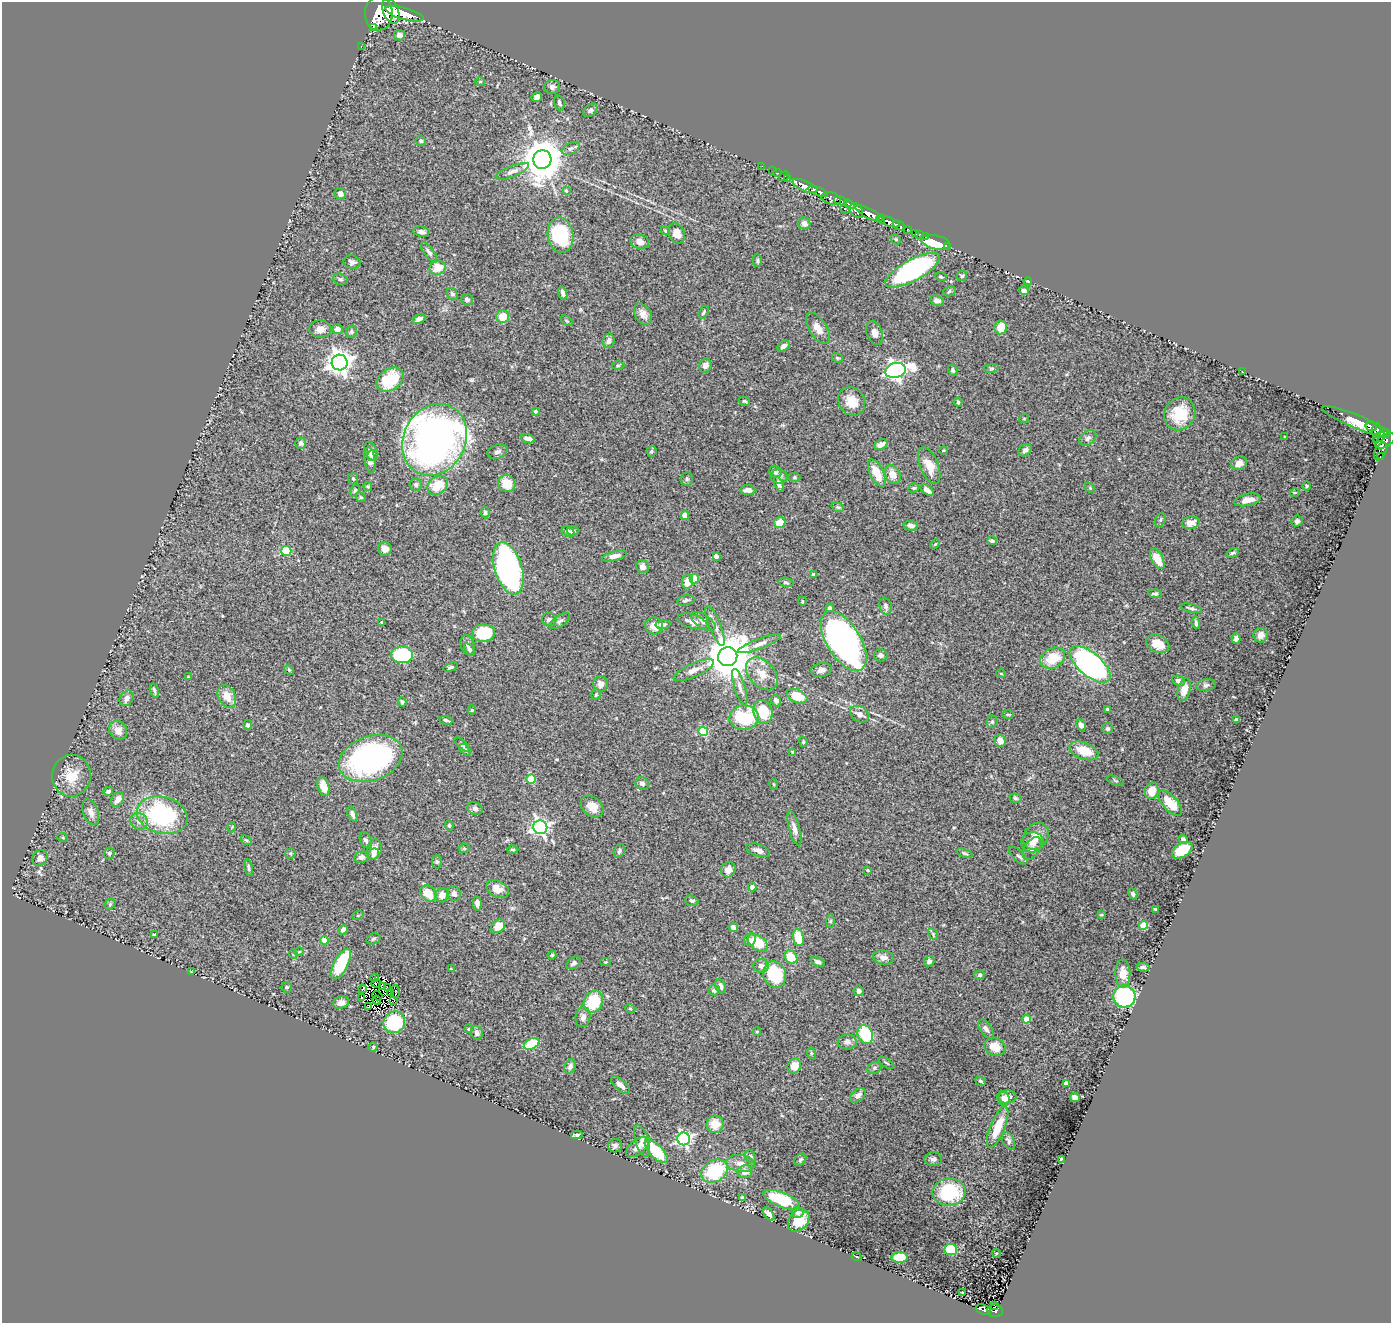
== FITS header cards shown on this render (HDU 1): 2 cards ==
NAXIS1  =                 1389
NAXIS2  =                 1321

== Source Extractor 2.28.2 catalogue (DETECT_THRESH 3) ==
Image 1389 x 1321 px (HDU 1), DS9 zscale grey, 1 PNG px = 1 image px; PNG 1393 x 1325 px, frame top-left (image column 1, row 1321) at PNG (2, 2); each listed source drawn as its Kron ellipse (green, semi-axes under 4 px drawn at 4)
Background 1.36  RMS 0.044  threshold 0.132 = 3 sigma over >= 5 px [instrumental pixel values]
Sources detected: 391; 6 with non-positive FLUX_AUTO (blend fragments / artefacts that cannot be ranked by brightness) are neither listed nor drawn; the other 385 listed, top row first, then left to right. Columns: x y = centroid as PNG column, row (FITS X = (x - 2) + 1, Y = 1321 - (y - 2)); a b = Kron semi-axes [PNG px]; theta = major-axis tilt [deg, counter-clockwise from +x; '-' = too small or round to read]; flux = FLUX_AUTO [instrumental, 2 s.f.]
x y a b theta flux
391 11 13 7 -68 6700
379 13 17 14 89 10000
405 14 20 6 -15 7400
373 27 2 2 - 7700
399 35 5 5 - 17
361 46 3 2 - 34
480 81 5 3 - 2.5
552 87 8 7 - 13
537 97 5 4 - 13
559 103 8 5 -74 6.8
590 110 8 5 40 7.6
421 141 5 5 - 6.2
571 148 9 5 26 9.2
542 160 9 9 - 9600
762 166 2 2 - 20
512 171 18 5 22 14
773 171 3 2 - 24
778 173 4 3 - 29
784 176 5 3 - 78
788 179 3 3 - 75
805 186 13 5 -22 2700
566 190 4 3 - 3.4
818 191 11 4 -21 2900
340 194 6 5 - 15
831 198 10 6 -15 1300
841 201 7 4 -19 1300
849 204 6 4 -34 890
845 209 5 3 - 320
856 210 8 5 -57 2400
869 213 15 5 -27 5700
881 219 5 4 - 1100
889 222 11 4 -21 2500
804 223 6 6 - 15
899 225 7 3 -26 400
907 229 3 3 - 430
665 231 5 4 - 3.7
421 232 8 5 -9 12
677 233 10 8 -68 25
915 233 4 3 - 120
920 234 2 2 - 18
560 235 18 12 -80 230
925 237 3 2 - 41
896 239 5 4 - 4
639 242 9 7 -15 20
936 242 15 7 -12 110
948 246 2 2 - 15
429 252 12 5 -54 9.3
757 261 6 4 -90 4.7
352 262 8 6 -13 8.6
438 268 8 7 - 45
913 270 30 10 28 550
962 276 5 5 - 4.5
941 277 6 4 -21 3.9
340 279 7 5 -19 6.4
1028 281 4 3 - 4.2
949 291 6 5 - 4.6
1024 291 5 4 - 13
563 293 7 4 -74 9.7
452 294 6 5 - 6.3
467 300 6 5 - 6.3
937 301 7 5 -22 14
704 312 7 3 61 4.4
643 314 11 8 -57 20
503 317 6 6 - 45
419 319 7 4 31 13
567 321 7 3 -35 3.4
818 328 17 8 -57 26
1001 328 7 6 - 40
320 329 11 9 -2 22
337 329 5 5 - 13
351 332 6 5 - 6
875 333 12 8 -71 19
609 341 7 5 77 10
783 346 7 4 35 14
837 358 6 4 -21 3.8
340 363 8 8 - 2700
618 365 6 4 0 4.1
705 366 7 6 - 12
991 368 8 4 9 4.5
895 370 10 7 12 1200
953 370 6 4 -75 6.1
1242 371 2 2 - 1.5
390 380 15 10 34 120
744 401 5 3 - 4.8
852 401 15 12 -57 45
958 402 4 4 - 3.8
535 411 4 4 - 5.2
1180 414 17 15 61 87
1024 418 5 3 - 2.4
1356 421 36 7 -22 42
1371 426 6 3 -22 340
1376 430 7 3 86 480
1385 433 6 4 3 840
1284 437 3 2 - 2.1
1379 437 7 4 34 600
1088 438 9 6 39 11
528 439 7 4 -16 15
434 440 37 31 62 1700
1385 441 11 6 30 820
301 443 5 5 - 7.9
881 445 7 5 25 19
944 450 4 3 - 2.5
1025 450 7 5 40 9.9
371 451 9 6 -69 10
651 451 5 5 - 4.9
1380 451 10 5 64 300
497 452 10 7 18 10
372 455 5 5 - 5.2
1380 457 3 2 - 32
370 460 13 5 -84 19
1239 463 8 6 26 18
929 466 19 9 -68 42
775 472 6 5 - 7.8
877 473 15 7 -64 48
893 475 10 7 -60 26
779 476 8 7 - 8.7
794 477 6 4 1 4.5
353 479 6 5 - 3.8
687 479 7 6 - 7.3
507 483 9 8 - 58
779 484 8 4 -69 7.2
416 485 6 6 - 6.9
438 485 11 8 36 64
368 486 4 4 - 3.4
1307 486 4 3 - 2.9
914 488 6 4 18 4
1090 488 6 4 -45 3.9
355 490 6 4 59 3.7
748 490 7 4 -3 15
927 490 7 4 -36 14
1295 493 5 3 - 2.5
361 497 5 4 - 3.9
1247 500 13 6 11 27
838 507 6 4 -21 4.4
485 512 6 4 -85 5.7
685 515 4 4 - 43
1160 520 7 5 72 5.6
1297 521 5 5 - 8
780 523 6 5 - 44
1191 523 9 6 9 22
911 526 7 5 -9 13
573 531 6 4 -9 10
568 532 7 5 -22 6.5
992 541 5 4 - 9.2
935 544 5 3 - 2.7
385 549 7 6 - 19
286 551 5 5 - 180
1232 553 7 3 26 5.2
615 556 12 5 14 18
716 556 4 4 - 12
1157 559 11 6 -62 42
642 567 6 6 - 16
508 568 27 13 -72 980
813 574 3 3 - 3.6
694 579 4 4 - 48
687 582 7 5 79 38
786 582 7 4 -11 5.5
1155 594 7 4 -3 6
686 600 9 5 14 6.8
802 601 4 3 - 2.2
886 606 9 6 -72 9.9
830 608 4 4 - 7.5
1191 608 11 4 -13 6.7
549 620 7 6 - 9.4
560 621 12 5 35 9
692 621 15 7 -17 20
703 621 13 7 -32 17
382 622 4 4 - 2.8
1196 623 6 3 -84 6.7
663 624 7 4 4 7.7
654 626 9 8 - 23
715 626 21 6 -68 21
484 633 11 8 3 160
1261 635 7 7 - 17
1236 638 5 4 - 10
844 641 33 17 -58 1100
760 644 23 5 21 18
1158 644 12 8 -26 53
468 645 10 6 -73 10
469 649 7 4 -54 7.7
402 655 11 8 -2 200
881 655 7 6 - 9
728 657 10 9 - 13000
1053 658 13 10 28 77
1090 664 25 11 -41 760
451 667 7 3 17 5.6
289 670 5 4 - 3
694 670 22 7 24 25
821 670 10 7 12 14
762 674 19 12 -46 40
1001 674 5 3 - 2.3
188 677 4 4 - 2.6
1178 681 6 5 - 13
601 684 7 7 - 20
1206 685 10 6 10 7.9
740 687 19 5 -73 17
1184 690 12 6 76 34
154 691 7 3 -71 6
596 695 5 4 - 3.6
227 696 12 8 -64 39
797 696 11 6 -24 62
127 698 8 6 55 14
776 701 6 4 -66 7.6
402 702 4 3 - 4.8
1107 709 4 3 - 2.9
472 710 4 4 - 3.1
763 712 12 9 -76 99
859 714 10 7 -32 19
1008 714 6 4 -2 3
744 718 14 12 2 160
1236 719 4 4 - 2.7
446 720 6 3 -14 5.1
992 722 6 5 - 5
248 725 5 4 - 6.3
1081 725 6 4 -60 11
1107 729 5 5 - 5.5
118 730 10 8 -55 23
703 731 5 4 - 160
1000 741 6 5 - 19
803 742 5 4 - 3.2
462 744 9 4 -41 6.8
465 750 7 4 -41 5.2
1084 751 15 8 -21 64
793 752 4 3 - 4.7
371 758 33 22 19 640
71 776 21 19 80 67
531 779 4 4 - 99
1115 781 9 3 -21 3.4
642 783 7 6 - 11
773 784 5 3 - 2.6
323 786 10 5 -72 41
108 791 5 4 - 6.9
1152 791 8 7 - 36
1015 798 6 4 -17 4
118 799 8 5 60 19
1170 803 16 7 -49 58
592 806 13 9 -41 32
475 808 8 6 -23 8.2
91 812 13 7 -71 17
352 814 8 4 -67 11
162 815 26 18 -15 370
139 821 9 8 - 15
449 825 5 4 - 4.5
232 827 5 3 - 2.3
540 827 7 7 - 970
794 828 17 5 -75 17
1036 836 14 11 49 36
63 838 5 3 - 2.7
1183 839 5 4 - 7.1
246 840 6 3 -35 3
366 840 8 5 -66 9
1032 842 11 10 - 23
464 848 5 5 - 3.5
374 849 10 7 77 23
513 849 5 3 - 3
1032 849 13 7 57 12
758 850 12 6 -18 14
1182 850 11 7 32 75
619 851 7 5 62 6.5
109 853 6 5 - 4.9
290 853 5 5 - 4.4
964 853 8 4 -20 5.6
373 854 6 5 - 9.4
1018 856 12 5 -43 7.7
361 857 7 5 11 14
40 858 8 7 - 15
437 862 6 5 - 4.6
249 868 8 4 -78 5.6
728 870 8 7 - 19
867 870 4 3 - 2.8
752 887 4 4 - 12
497 889 12 8 -28 30
428 893 9 7 -47 57
454 893 7 7 - 9.4
1133 894 6 4 -63 6.7
442 895 7 6 - 21
692 901 7 5 -15 5.1
110 904 6 5 - 3.7
477 904 7 4 -82 13
1155 909 4 3 - 3
358 915 6 3 18 2.4
1101 915 4 4 - 3.6
830 921 6 4 88 4
1144 925 4 4 - 110
498 926 8 6 41 37
733 927 5 4 - 13
343 930 5 4 - 8.3
154 934 3 2 - 2.2
933 934 6 4 -59 4.2
798 937 9 5 -79 75
373 939 7 5 18 5.3
324 940 4 4 - 60
750 940 6 5 - 8.6
758 943 11 7 -36 76
299 952 5 3 - 2.7
293 954 4 4 - 3.2
552 955 4 4 - 3.4
791 957 7 5 -48 62
883 957 10 7 -10 16
929 961 5 5 - 10
606 962 5 4 - 3
818 962 7 4 -23 8.3
574 963 8 5 37 8.9
341 964 17 7 63 160
761 966 7 7 - 14
1143 967 6 3 -10 6.4
451 969 4 3 - 2.5
192 972 3 2 - 2.2
1123 973 14 7 -89 33
775 974 13 11 -64 150
980 975 5 4 - 5.9
374 978 4 2 - 4.3
376 983 5 2 - 1.6
720 986 7 5 -68 14
287 987 5 5 - 6.2
383 987 3 2 - 6.4
387 988 3 2 - 6.7
363 989 4 2 - 2.8
714 990 5 5 - 9
858 991 5 5 - 9.6
390 992 2 2 - 0.38
395 992 7 2 -88 2.6
377 996 5 2 - 4.3
1124 996 11 11 - 280
361 998 4 3 - 2.7
377 1000 4 2 - 3.2
394 1001 3 2 - 11
341 1002 8 6 18 18
593 1002 11 9 62 120
368 1007 3 2 - 0.96
630 1008 5 3 - 2.5
583 1017 10 7 82 15
1026 1019 4 4 - 63
394 1022 11 10 - 200
468 1029 4 3 - 2.9
986 1029 10 5 -58 11
757 1032 4 3 - 2.8
477 1033 7 6 - 12
865 1034 10 7 -66 140
847 1042 9 7 1 12
531 1044 8 5 28 130
373 1047 4 4 - 3.6
995 1047 11 8 -22 43
811 1053 6 4 -73 3.9
886 1063 9 2 -35 3.4
570 1066 7 5 64 11
794 1066 7 6 - 37
874 1068 7 5 24 7.1
981 1081 5 3 - 5.2
1066 1083 4 4 - 25
620 1085 12 5 -42 16
858 1095 9 6 39 14
1007 1097 9 6 3 21
1075 1097 5 4 - 16
1003 1098 7 6 - 15
715 1124 8 8 - 48
998 1127 22 7 68 72
577 1135 6 3 -2 8.1
684 1139 6 6 - 690
642 1141 16 6 -73 20
1008 1141 9 5 -63 8.9
615 1146 7 6 - 9.5
638 1147 13 7 37 22
656 1151 15 6 -46 130
750 1157 6 5 - 7.3
933 1159 9 7 1 12
1061 1159 4 3 - 4.3
800 1160 7 5 45 5.5
740 1164 14 8 -7 23
715 1171 14 10 29 180
745 1172 7 6 - 21
949 1192 16 13 4 200
742 1198 4 4 - 4.9
782 1200 19 7 -22 130
798 1212 6 5 - 7.7
769 1214 7 4 -54 18
799 1220 12 9 49 67
951 1249 6 5 - 130
996 1253 4 3 - 2.2
856 1257 5 2 - 2.2
899 1257 8 5 4 74
962 1292 3 2 - 2
994 1305 3 2 - 26
983 1310 8 5 -21 200
995 1311 8 6 -8 190
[6 non-positive-flux detections neither listed nor drawn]